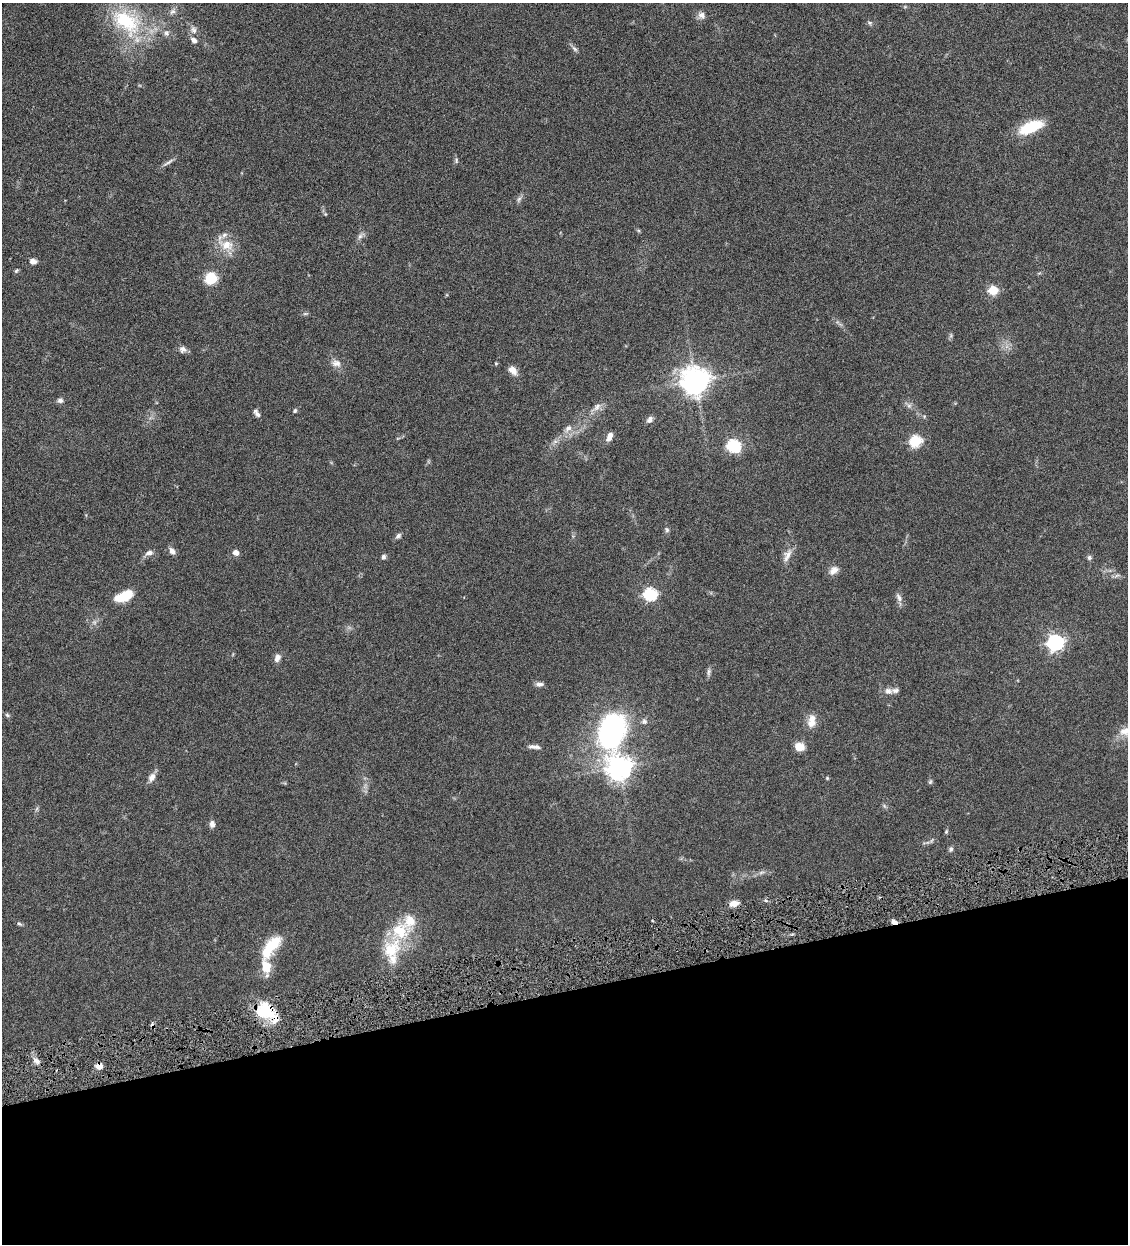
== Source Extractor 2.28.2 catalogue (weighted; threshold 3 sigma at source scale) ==
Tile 14 of 4 x 4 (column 2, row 4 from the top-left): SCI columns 1388-2513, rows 3-1244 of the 4909 x 4973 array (HDU 1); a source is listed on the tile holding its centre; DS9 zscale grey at full resolution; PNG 1130 x 1246 px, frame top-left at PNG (2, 3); no overlay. Shown black and unused: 20% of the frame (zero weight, under 4 of 8 exposures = <1% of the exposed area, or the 3 px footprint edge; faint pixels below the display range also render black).
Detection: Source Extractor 2.28.2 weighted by HDU 2 'WHT'; one run over the whole footprint, this tile lists its part. Background 0.0434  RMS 0.0037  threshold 0.0151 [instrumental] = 3 sigma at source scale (4.09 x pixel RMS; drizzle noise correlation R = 1.36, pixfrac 0.8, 0.05/0.05 arcsec/px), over >= 5 px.
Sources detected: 88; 2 too faint to see at this stretch — not listed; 9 inside a brighter listed object's ellipse — not listed separately; the other 77 listed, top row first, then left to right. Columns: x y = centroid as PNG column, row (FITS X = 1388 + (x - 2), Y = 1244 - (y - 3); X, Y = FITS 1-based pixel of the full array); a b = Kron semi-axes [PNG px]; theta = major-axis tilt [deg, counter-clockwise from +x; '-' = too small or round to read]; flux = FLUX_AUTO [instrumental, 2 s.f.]
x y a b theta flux
172 12 9 7 34 1.2
702 15 10 9 - 1.7
127 22 48 30 -36 26
869 23 7 5 -3 0.64
193 30 11 9 -73 1.7
574 49 10 5 -48 0.93
1031 127 28 12 22 12
456 160 9 4 -90 0.57
168 162 19 4 32 1.3
519 199 9 5 59 0.91
325 214 5 5 - 0.4
360 236 8 6 62 1.1
226 245 23 14 -14 6.1
33 261 8 6 -7 1.6
16 271 6 4 42 0.47
211 278 10 9 - 9.9
993 290 5 5 - 16
305 313 8 4 8 0.55
183 349 9 9 - 1.4
336 363 15 10 -16 2.4
496 363 5 4 - 0.38
513 370 12 8 -49 2.4
695 381 9 8 - 450
60 400 8 6 -12 1
909 406 6 6 - 0.94
597 407 14 8 51 2.1
295 411 6 5 - 0.61
257 413 11 5 -52 1.2
924 416 5 4 - 0.42
649 419 10 7 56 1.2
568 428 11 7 48 1.9
609 436 10 5 66 2.2
555 441 7 5 1 0.84
915 441 6 6 - 33
733 445 6 6 - 44
667 530 7 5 -60 0.66
398 536 7 6 - 0.92
172 551 8 6 -59 1.7
149 553 10 6 19 1.5
236 553 6 5 - 2.1
787 555 20 8 67 2.7
383 557 6 6 - 0.78
1089 558 7 6 - 0.73
834 570 13 8 39 2.2
1117 575 7 4 19 0.7
650 594 6 6 - 47
124 596 18 9 23 9.5
899 597 14 6 -70 1.5
1055 642 7 6 - 100
277 658 10 7 69 1.8
709 672 11 5 85 0.93
539 684 9 6 -2 1.3
888 691 12 9 -6 2
7 715 6 5 - 0.53
812 718 13 10 63 2.9
644 721 8 7 - 1.1
1125 731 16 12 10 3.4
612 732 44 26 80 72
532 747 13 6 6 1.5
800 747 9 7 -17 4.5
619 768 8 8 - 330
152 777 12 8 62 2
827 778 5 4 - 0.38
930 782 7 5 74 0.56
212 824 8 6 -85 1.5
946 831 6 4 70 0.44
951 849 7 6 - 0.75
761 872 9 4 9 0.9
734 904 10 7 15 2.6
894 922 8 5 -19 1.6
19 924 7 5 -36 0.55
400 931 31 24 18 14
271 947 31 12 53 12
393 959 15 12 89 3.5
265 1010 25 20 -18 12
36 1061 10 6 -32 1.6
99 1066 7 7 - 2.5
Overlapping masked pixels (flux is a lower limit): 3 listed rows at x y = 894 922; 265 1010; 99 1066
Isophote crosses this tile's border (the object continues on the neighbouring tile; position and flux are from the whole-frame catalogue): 1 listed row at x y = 1125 731